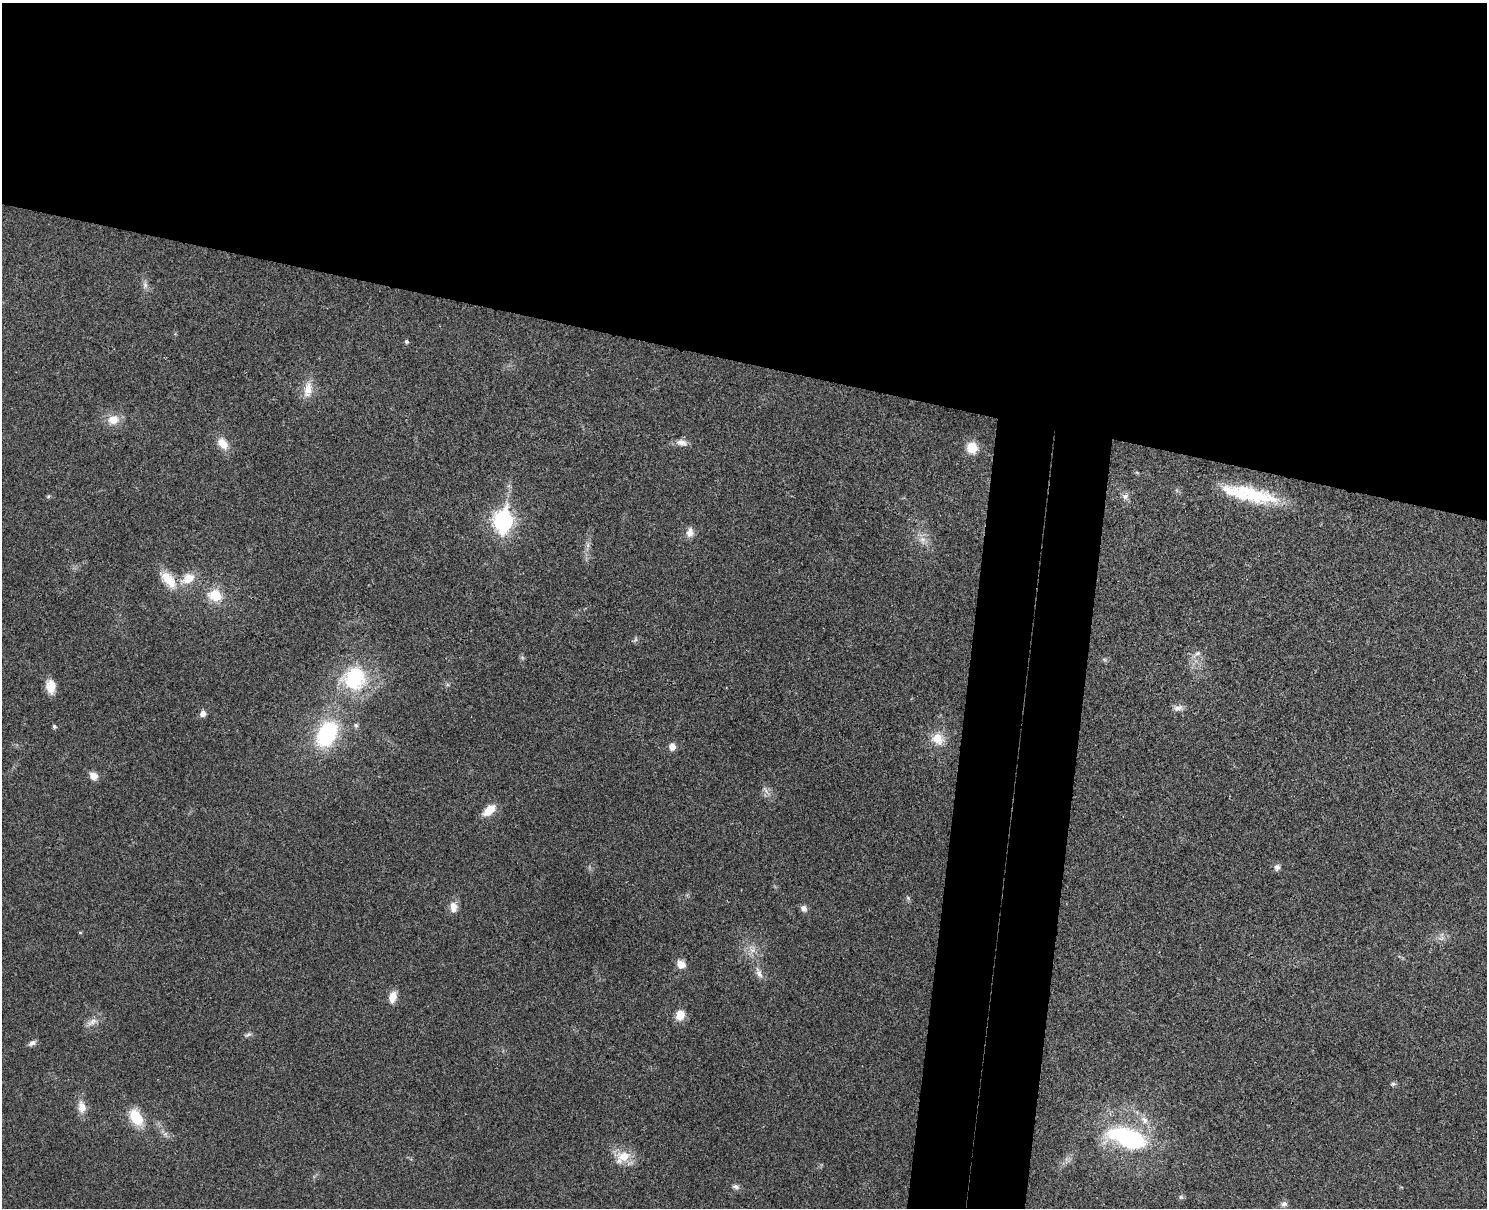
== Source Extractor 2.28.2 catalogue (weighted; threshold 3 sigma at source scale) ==
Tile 2 of 3 x 4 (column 2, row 1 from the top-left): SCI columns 1658-3142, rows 3634-4839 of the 4917 x 4852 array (HDU 1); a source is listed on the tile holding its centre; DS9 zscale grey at full resolution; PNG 1489 x 1210 px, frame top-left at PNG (2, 3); no overlay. Shown black and unused: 35% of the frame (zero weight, under 3 of 4 exposures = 6% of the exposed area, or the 3 px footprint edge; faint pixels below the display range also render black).
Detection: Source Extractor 2.28.2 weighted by HDU 2 'WHT'; one run over the whole footprint, this tile lists its part. Background 0.0314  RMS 0.0048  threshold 0.0215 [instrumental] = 3 sigma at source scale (4.5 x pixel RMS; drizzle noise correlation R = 1.50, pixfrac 1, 0.05/0.05 arcsec/px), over >= 5 px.
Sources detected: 59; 3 inside a brighter listed object's ellipse — not listed separately; the other 56 listed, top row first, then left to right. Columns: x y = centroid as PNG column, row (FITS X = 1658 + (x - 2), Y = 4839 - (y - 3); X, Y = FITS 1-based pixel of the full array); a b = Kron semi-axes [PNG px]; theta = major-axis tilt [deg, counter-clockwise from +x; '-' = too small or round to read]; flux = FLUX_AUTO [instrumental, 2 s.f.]
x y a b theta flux
145 285 11 6 90 2
406 342 5 5 - 0.93
308 390 23 11 81 6.8
113 420 14 12 16 6.6
223 443 15 10 -53 6.3
681 443 14 8 -12 3.2
972 448 11 10 - 9.3
1137 472 6 4 -3 0.5
1250 493 66 17 -17 31
48 496 6 5 - 0.65
1125 496 9 8 - 2
503 521 10 8 82 200
690 532 12 8 82 3.6
922 540 13 8 -73 3.6
588 545 7 5 -90 1.4
188 578 18 13 33 8.4
169 580 28 13 -50 11
215 595 15 12 -20 12
635 640 9 4 60 0.87
1198 653 8 6 16 1.6
522 657 7 4 -20 0.71
1104 659 7 4 -20 0.75
354 678 28 26 39 38
51 686 15 10 -83 6
1178 708 13 7 14 2.6
203 714 7 7 - 2.4
356 725 6 6 - 1.3
54 726 4 4 - 1.1
327 734 28 18 63 47
938 739 17 14 -46 8.2
672 747 8 7 - 3.2
93 776 9 7 -45 4.3
765 790 14 5 -57 1.9
489 810 14 8 41 8.5
1277 867 7 7 - 2
908 898 7 4 -46 0.83
453 907 14 10 -85 4.1
804 908 9 7 -55 2.1
80 933 5 3 - 0.46
1441 938 10 6 0 2
752 950 11 8 79 3.3
681 964 11 9 -33 4
759 973 17 7 -67 3.3
393 997 13 8 76 5.2
680 1015 13 10 77 5.5
92 1022 17 7 34 3.4
248 1034 10 5 26 1.2
32 1043 10 6 26 1.7
1393 1084 7 5 11 1.1
82 1107 17 11 -79 5.1
136 1117 20 12 -61 14
1127 1138 51 23 -17 57
623 1157 22 14 29 9.4
736 1187 10 6 -16 1.6
1181 1197 6 6 - 0.95
1284 1204 9 8 - 1.7